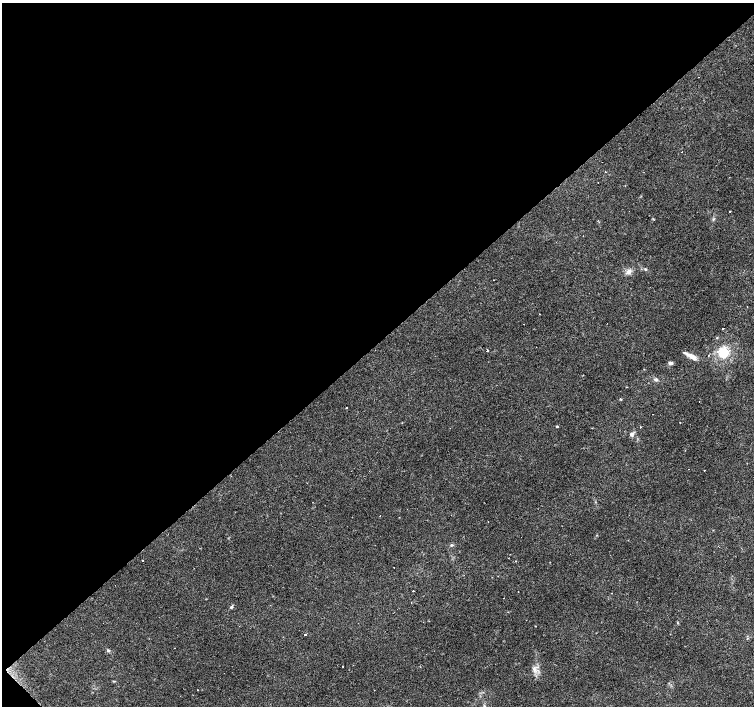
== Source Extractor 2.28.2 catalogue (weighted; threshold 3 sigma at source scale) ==
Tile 5 of 4 x 4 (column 1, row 2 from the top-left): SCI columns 5-1508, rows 3030-4437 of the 6018 x 5993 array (HDU 1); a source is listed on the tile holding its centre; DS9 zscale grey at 2 x 2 block average (1 PNG px = mean of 2 x 2 image px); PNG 756 x 708 px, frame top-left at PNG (2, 3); no overlay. Shown black and unused: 49% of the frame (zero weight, under 2 of 3 exposures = <1% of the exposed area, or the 3 px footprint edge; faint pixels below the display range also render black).
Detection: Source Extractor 2.28.2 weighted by HDU 2 'WHT'; one run over the whole footprint, this tile lists its part. Background 0.067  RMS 0.0058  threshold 0.0263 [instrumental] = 3 sigma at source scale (4.5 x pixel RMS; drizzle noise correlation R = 1.50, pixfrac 1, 0.0396/0.0396 arcsec/px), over >= 5 px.
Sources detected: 49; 8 cosmic-ray / hot-pixel residue — not listed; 1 inside a brighter listed object's ellipse — not listed separately; the other 40 listed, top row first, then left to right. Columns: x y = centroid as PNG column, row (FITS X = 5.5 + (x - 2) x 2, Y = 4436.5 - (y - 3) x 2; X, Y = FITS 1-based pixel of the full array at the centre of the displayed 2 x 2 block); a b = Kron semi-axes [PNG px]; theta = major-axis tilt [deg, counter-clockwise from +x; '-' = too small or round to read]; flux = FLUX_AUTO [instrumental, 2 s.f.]
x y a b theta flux
682 152 2 2 - 0.99
605 172 2 2 - 2.4
730 211 2 2 - 2.4
713 219 3 2 - 1.2
645 269 3 3 - 1.4
628 272 9 5 31 6.2
747 307 2 2 - 0.53
723 328 2 2 - 7.9
487 350 2 2 - 7.2
718 351 2 2 - 2.7
686 353 24 4 -22 6.8
723 353 5 4 - 61
708 356 2 2 - 4.2
670 363 5 3 - 3.9
656 379 5 4 - 2.5
627 387 2 2 - 4.6
621 399 3 2 - 1
346 407 2 2 - 2.6
653 414 2 2 - 0.49
557 426 3 3 - 1.2
641 427 2 2 - 1.4
631 434 6 5 - 3.1
704 470 2 2 - 1.6
380 516 2 2 - 1.5
452 545 4 3 - 1.7
718 546 2 2 - 0.47
142 560 2 2 - 0.89
413 591 2 2 - 3.2
503 598 2 2 - 0.6
231 607 4 4 - 2
526 620 2 2 - 0.73
535 626 2 2 - 0.61
305 634 2 2 - 3.4
108 650 4 4 - 2
342 666 2 2 - 1.3
534 668 4 2 - 1.7
114 681 3 2 - 0.87
198 690 2 2 - 1.3
374 690 2 2 - 0.55
484 706 3 3 - 1.4
Isophote crosses this tile's border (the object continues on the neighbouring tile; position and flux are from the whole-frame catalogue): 1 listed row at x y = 484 706
Diffuse or blended objects may show on this block-average render without a row.